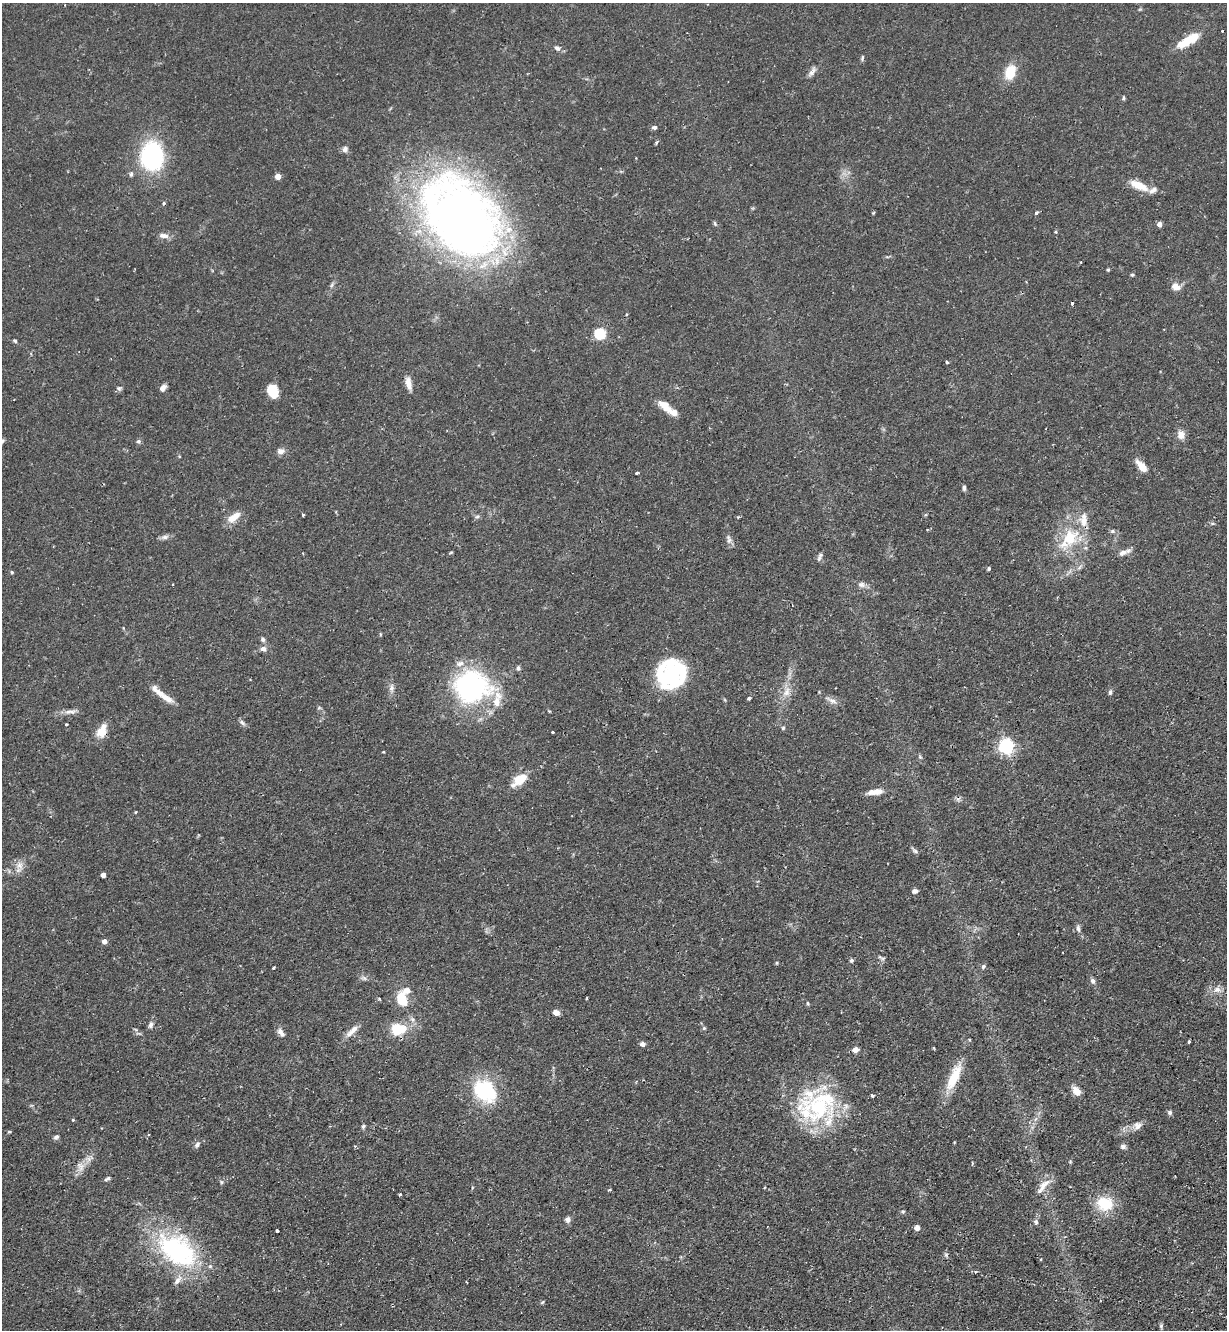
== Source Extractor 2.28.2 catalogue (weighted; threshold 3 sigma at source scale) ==
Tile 6 of 4 x 4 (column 2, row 2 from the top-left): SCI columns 1395-2619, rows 2695-4022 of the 5366 x 5390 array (HDU 1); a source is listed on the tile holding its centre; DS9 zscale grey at full resolution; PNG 1229 x 1332 px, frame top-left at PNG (2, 3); no overlay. Shown black and unused: <1% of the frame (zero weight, under 2 of 3 exposures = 4% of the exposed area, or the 3 px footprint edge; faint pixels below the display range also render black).
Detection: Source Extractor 2.28.2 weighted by HDU 2 'WHT'; one run over the whole footprint, this tile lists its part. Background 0.0647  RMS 0.0051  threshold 0.023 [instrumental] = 3 sigma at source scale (4.5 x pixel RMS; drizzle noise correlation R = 1.50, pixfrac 1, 0.05/0.05 arcsec/px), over >= 5 px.
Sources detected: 159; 3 inside a brighter object's white glare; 4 cosmic-ray / hot-pixel residue — not listed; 13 inside a brighter listed object's ellipse — not listed separately; the other 139 listed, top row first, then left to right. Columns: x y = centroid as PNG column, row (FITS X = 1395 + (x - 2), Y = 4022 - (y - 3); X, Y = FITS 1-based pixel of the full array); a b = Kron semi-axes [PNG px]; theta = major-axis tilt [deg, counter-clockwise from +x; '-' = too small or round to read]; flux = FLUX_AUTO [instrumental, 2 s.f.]
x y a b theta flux
1140 9 6 4 18 0.53
1222 31 3 2 - 0.82
1193 38 23 9 33 12
557 48 8 6 -36 1.6
862 58 8 4 77 0.83
812 71 17 6 53 2.4
1010 72 17 12 72 11
1123 98 7 3 -83 0.64
654 127 6 5 - 1.3
657 142 5 4 - 0.83
345 149 8 7 - 1.7
152 156 21 17 -90 80
131 174 6 4 89 1.1
278 176 4 4 - 5.7
1139 185 24 9 -24 8.2
164 203 5 4 - 0.72
873 213 5 4 - 0.46
1036 213 3 3 - 1.9
715 223 7 4 -72 0.75
1159 224 4 4 - 3.5
1056 232 4 3 - 0.6
469 233 49 42 19 370
164 236 15 7 -9 2.7
1108 270 4 3 - 0.72
1132 275 5 4 - 0.75
1176 287 12 8 -28 3.7
626 315 3 2 - 0.49
600 334 6 5 - 50
15 341 5 4 - 0.82
947 362 3 3 - 1.2
408 383 16 7 -76 4
119 388 7 6 - 1.1
163 388 7 5 48 2.7
273 391 11 8 -69 13
665 406 19 9 -42 7.2
1181 435 11 9 -84 3.6
138 441 5 5 - 1.1
281 451 10 7 3 2.3
1142 466 13 6 -49 7.4
637 473 4 3 - 0.56
964 488 7 4 -89 1.1
302 515 3 3 - 1.1
477 516 7 5 21 1
232 518 13 10 31 5.1
1212 523 6 4 -18 0.68
1113 531 7 5 -20 1.1
165 537 11 6 6 1.7
1069 538 34 22 52 23
729 539 13 6 -79 2
451 552 5 3 - 0.51
1123 553 13 7 18 2.9
820 555 9 6 48 1.4
989 569 5 4 - 0.75
12 572 4 4 - 0.7
861 585 11 8 -12 2.1
380 634 5 3 - 0.45
263 639 7 6 - 1.3
263 649 9 6 10 1.9
518 668 6 5 - 1.2
671 675 28 25 -59 49
471 687 28 26 3 100
391 688 11 7 79 2.1
786 692 15 9 67 4.9
1110 692 7 4 82 1.1
166 698 23 8 -34 5.8
749 698 3 3 - 3.6
832 700 16 6 -26 2.8
497 702 17 10 90 5.9
70 712 17 6 1 2.8
242 723 10 6 -38 1.3
66 724 3 2 - 0.58
783 728 5 4 - 0.66
101 732 15 12 60 6.7
552 732 3 3 - 0.67
1006 746 6 6 - 130
383 752 4 2 - 0.4
920 757 6 4 -45 0.71
520 779 15 8 36 12
875 792 19 6 7 4.7
136 812 4 2 - 0.38
915 850 11 4 -40 1
19 865 12 10 -76 3.6
103 875 4 4 - 3.5
915 891 6 5 - 1.6
1078 928 10 6 -81 1.6
104 941 4 4 - 3.1
882 958 13 4 -25 1.1
852 960 6 5 - 0.93
777 963 5 3 - 0.53
983 966 6 5 - 1
274 968 3 3 - 0.66
364 978 8 5 -25 1.3
1093 981 7 6 - 1.6
1217 990 12 8 -1 3.3
587 998 4 2 - 0.46
379 999 4 4 - 0.81
402 999 14 9 -76 13
808 1003 6 3 -71 0.61
556 1012 6 5 - 3.1
151 1025 9 6 78 1.6
704 1028 5 5 - 0.74
397 1029 19 15 4 14
352 1031 22 6 44 4
281 1033 14 6 -55 2.3
1189 1041 3 3 - 1.3
642 1044 4 4 - 3
855 1050 5 4 - 4.9
954 1077 39 11 66 14
484 1090 28 24 -55 31
1077 1091 8 6 -49 6.2
872 1095 4 3 - 1.4
819 1107 55 38 -47 53
1170 1112 6 6 - 1.1
73 1120 4 4 - 0.54
1137 1125 14 10 31 3.5
363 1126 6 5 - 0.85
9 1132 5 3 - 0.5
56 1137 7 5 40 1.2
197 1144 9 5 53 1.6
355 1146 4 4 - 0.53
1123 1147 7 6 - 1.5
972 1163 4 3 - 0.51
80 1167 15 11 -85 4.2
107 1179 8 4 31 0.99
221 1182 6 4 -90 0.75
1044 1185 23 9 47 5.3
609 1190 4 3 - 0.53
400 1195 3 3 - 1.4
1105 1204 17 14 -10 17
903 1212 6 5 - 0.77
567 1219 6 6 - 2.1
1036 1222 7 5 -64 1.2
917 1228 5 4 - 3.5
277 1231 3 3 - 1.3
177 1250 50 32 -35 75
946 1255 7 4 -73 0.84
975 1272 4 3 - 0.47
542 1302 6 4 45 0.61
1161 1326 7 5 90 0.88
Overlapping masked pixels (flux is a lower limit): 2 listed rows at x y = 101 732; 177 1250